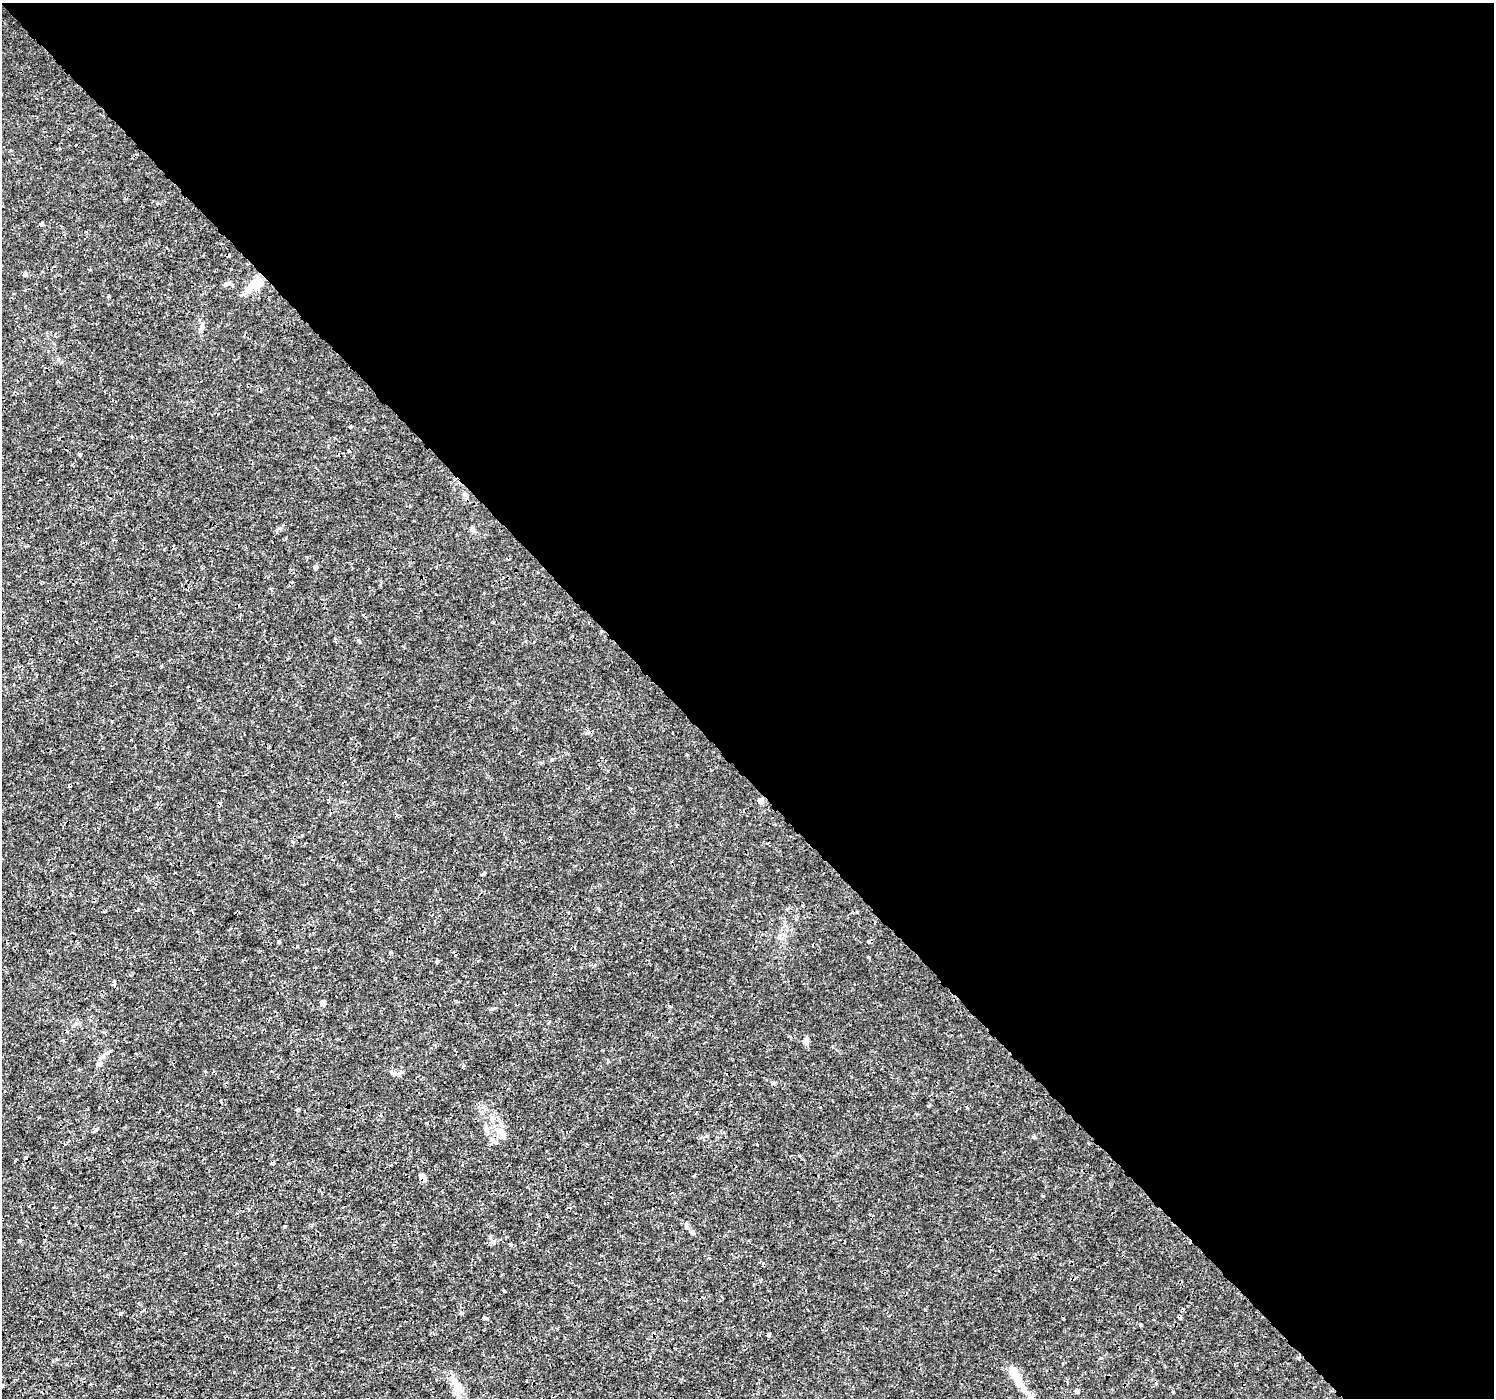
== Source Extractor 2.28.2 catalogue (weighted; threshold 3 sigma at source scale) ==
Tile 8 of 4 x 4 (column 4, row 2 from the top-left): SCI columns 4522-6013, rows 2982-4377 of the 6065 x 6025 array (HDU 1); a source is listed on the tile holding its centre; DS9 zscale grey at full resolution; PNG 1496 x 1400 px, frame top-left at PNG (2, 3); no overlay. Shown black and unused: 55% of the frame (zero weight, under 3 of 4 exposures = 5% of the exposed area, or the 3 px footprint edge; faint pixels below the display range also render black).
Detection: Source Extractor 2.28.2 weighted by HDU 2 'WHT'; one run over the whole footprint, this tile lists its part. Background 0.00125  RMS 8.2e-04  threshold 0.0037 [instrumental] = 3 sigma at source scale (4.5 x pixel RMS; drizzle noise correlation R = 1.50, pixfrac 1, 0.0396/0.0396 arcsec/px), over >= 5 px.
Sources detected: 52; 1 inside a brighter object's white glare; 6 cosmic-ray / hot-pixel residue — not listed; the other 45 listed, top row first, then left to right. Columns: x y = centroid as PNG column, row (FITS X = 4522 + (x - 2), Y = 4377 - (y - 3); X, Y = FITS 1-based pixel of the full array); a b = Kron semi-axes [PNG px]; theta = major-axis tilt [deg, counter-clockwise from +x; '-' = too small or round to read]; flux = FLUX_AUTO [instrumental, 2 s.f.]
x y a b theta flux
42 224 4 4 - 0.18
228 256 4 3 - 0.33
25 274 6 5 - 0.2
259 283 12 9 52 1.4
226 284 7 6 - 0.21
108 296 3 3 - 0.11
201 329 10 5 72 0.23
80 455 3 3 - 0.33
464 494 7 6 - 0.2
473 529 9 4 -64 0.17
315 567 4 4 - 0.28
760 801 5 5 - 0.63
484 873 5 3 - 0.14
137 911 4 3 - 0.085
869 941 5 4 - 0.19
279 942 3 3 - 0.17
868 957 3 2 - 0.11
437 961 5 4 - 0.099
114 983 7 3 72 0.15
322 1003 6 6 - 0.27
806 1041 9 7 90 0.31
99 1064 8 5 28 0.19
394 1073 12 5 -13 0.25
773 1083 6 4 1 0.11
298 1109 4 4 - 0.15
486 1130 13 6 -67 0.36
501 1134 18 7 -46 0.61
757 1145 3 2 - 0.061
273 1162 4 3 - 0.26
423 1177 11 6 -59 0.38
691 1232 8 5 -27 0.18
20 1240 4 3 - 0.091
493 1242 6 6 - 0.18
504 1291 3 3 - 0.091
461 1313 5 4 - 0.17
120 1314 5 3 - 0.088
485 1317 6 4 -15 0.17
1140 1325 4 3 - 0.12
769 1335 3 3 - 0.17
1298 1358 5 4 - 0.15
1019 1382 33 11 -61 1.8
2 1385 4 3 - 0.15
457 1385 26 9 -58 1.2
1077 1391 5 5 - 0.27
1173 1392 3 3 - 0.079
Overlapping masked pixels (flux is a lower limit): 6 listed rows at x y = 228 256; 760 801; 869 941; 501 1134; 273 1162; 423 1177
Isophote crosses this tile's border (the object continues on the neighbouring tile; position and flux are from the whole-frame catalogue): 2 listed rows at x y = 1019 1382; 2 1385
Unlisted compact peaks at least as high as the median listed source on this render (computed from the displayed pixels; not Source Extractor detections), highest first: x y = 358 640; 1033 1137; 552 759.